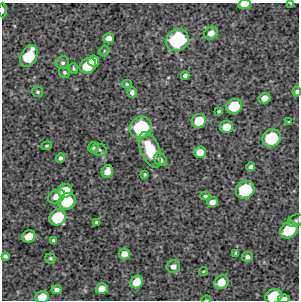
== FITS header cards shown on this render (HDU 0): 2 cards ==
NAXIS1  =                  297 /Length X axis
NAXIS2  =                  298 /Length Y axis

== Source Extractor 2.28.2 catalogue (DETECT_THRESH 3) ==
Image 297 x 298 px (HDU 0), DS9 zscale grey, 1 PNG px = 1 image px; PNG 301 x 302 px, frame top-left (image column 1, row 298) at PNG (2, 3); each listed source drawn as its Kron ellipse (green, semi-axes under 4 px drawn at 4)
Background 4350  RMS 250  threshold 740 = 3 sigma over >= 5 px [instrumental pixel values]
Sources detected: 63; all 63 listed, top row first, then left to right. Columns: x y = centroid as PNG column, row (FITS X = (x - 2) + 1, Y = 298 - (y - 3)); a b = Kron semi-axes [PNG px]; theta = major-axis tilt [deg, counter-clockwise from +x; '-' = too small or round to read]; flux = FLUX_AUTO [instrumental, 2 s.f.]
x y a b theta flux
244 4 6 4 6 1.6e+05
291 4 3 3 - 1.6e+04
3 10 7 3 -90 3.9e+04
211 33 7 6 - 1.2e+05
109 38 5 5 - 1.1e+05
177 40 12 10 32 1.3e+06
104 51 5 3 - 1.8e+04
29 56 11 8 60 6.2e+05
94 61 5 5 - 1.7e+05
63 63 7 6 - 4.4e+04
88 66 9 7 34 4.6e+05
73 68 5 3 - 2.5e+04
64 72 6 5 - 3.4e+04
185 76 4 4 - 5.1e+04
127 84 5 4 - 2.3e+04
37 92 5 5 - 2.7e+04
132 92 6 5 - 5.7e+04
297 92 5 4 - 4.2e+04
265 98 6 5 - 1.2e+05
234 106 8 7 - 4.9e+05
219 111 4 3 - 2.4e+04
199 121 7 6 - 3.3e+05
288 122 3 2 - 1.4e+04
141 127 11 10 - 1.2e+06
226 127 7 6 - 2.0e+05
271 138 9 8 - 8.5e+05
47 146 5 4 - 2.2e+04
93 147 5 5 - 3.2e+04
99 150 8 6 -17 4.5e+04
150 150 19 9 -68 6.2e+05
200 152 6 5 - 1.6e+05
60 158 4 4 - 3.9e+04
160 160 7 5 -44 6.2e+04
251 167 4 4 - 5.2e+04
107 171 6 5 - 1.4e+05
145 174 3 3 - 2.1e+04
245 190 9 8 - 8.1e+05
65 191 7 7 - 3.2e+05
56 196 9 6 24 1.4e+05
205 196 5 4 - 3.0e+04
67 201 9 8 - 5.7e+05
212 202 5 5 - 1.0e+05
58 217 9 7 34 6.1e+05
295 221 8 6 27 3.9e+04
96 222 4 3 - 2.8e+04
289 230 9 7 36 6.3e+05
29 236 7 5 25 2.0e+05
53 240 3 3 - 3.3e+04
236 253 4 4 - 2.9e+04
124 254 6 5 - 1.2e+05
5 256 4 4 - 4.0e+04
247 257 5 5 - 5.2e+04
50 258 5 4 - 3.1e+04
173 266 7 6 - 8.3e+04
203 271 4 2 - 1.7e+04
137 282 7 6 - 2.2e+05
221 282 7 6 - 2.2e+05
102 289 6 5 - 1.3e+05
57 290 5 4 - 6.6e+04
274 296 8 7 - 5.3e+05
42 297 7 6 - 2.5e+05
284 299 6 3 5 9.7e+04
206 300 5 3 - 1.2e+04
At the frame edge (FLAGS 8, measured only in part): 8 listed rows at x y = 244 4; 291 4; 3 10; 297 92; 274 296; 42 297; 284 299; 206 300